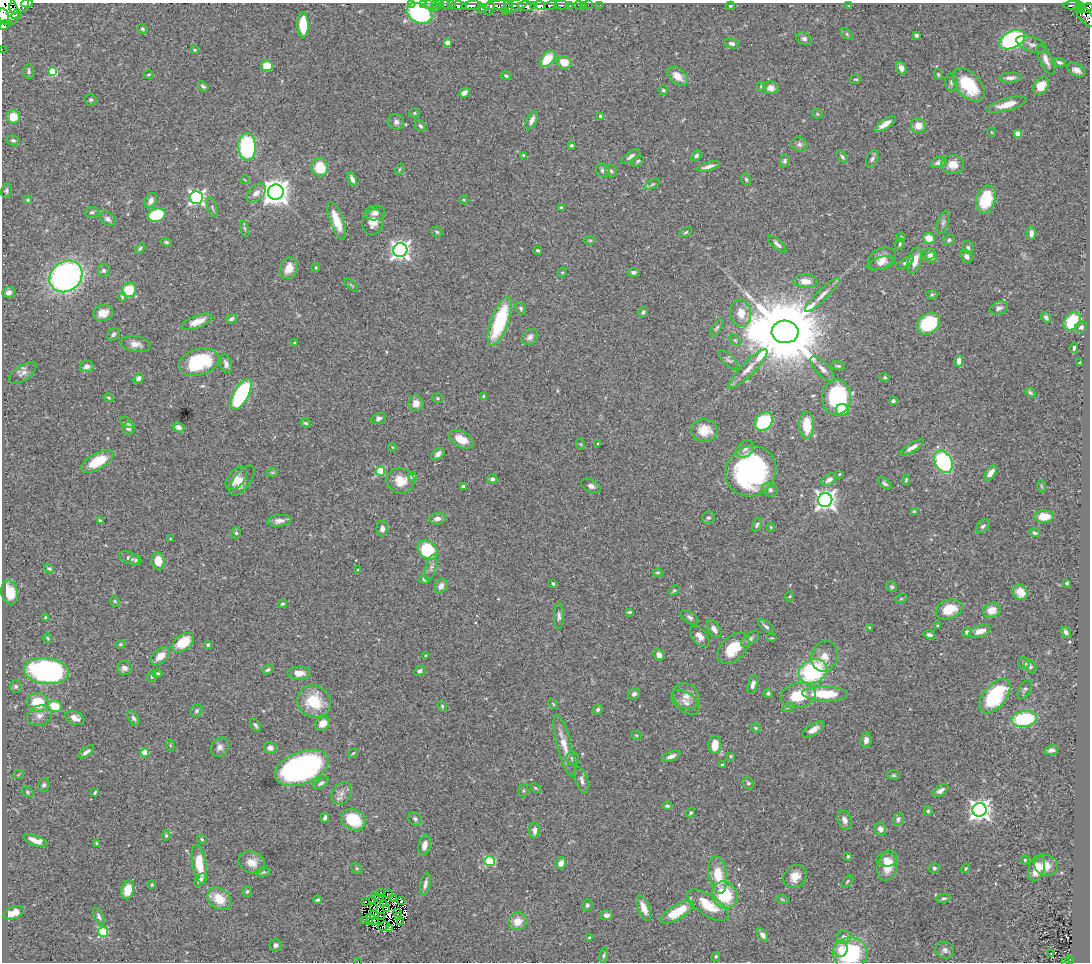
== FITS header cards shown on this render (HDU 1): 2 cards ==
NAXIS1  =                 1088
NAXIS2  =                  960

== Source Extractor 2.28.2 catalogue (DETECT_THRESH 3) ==
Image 1088 x 960 px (HDU 1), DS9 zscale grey, 1 PNG px = 1 image px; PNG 1092 x 964 px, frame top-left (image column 1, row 960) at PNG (2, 3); each listed source drawn as its Kron ellipse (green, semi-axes under 4 px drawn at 4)
Background 0.701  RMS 0.026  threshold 0.0775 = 3 sigma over >= 5 px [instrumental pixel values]
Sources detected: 454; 8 with non-positive FLUX_AUTO (blend fragments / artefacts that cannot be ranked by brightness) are neither listed nor drawn; the other 446 listed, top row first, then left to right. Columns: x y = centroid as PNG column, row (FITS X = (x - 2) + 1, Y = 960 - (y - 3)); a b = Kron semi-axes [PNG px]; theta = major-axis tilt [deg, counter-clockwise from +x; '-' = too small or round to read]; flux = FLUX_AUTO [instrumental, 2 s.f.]
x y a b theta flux
27 3 6 2 5 290
411 4 2 2 - 13
423 4 2 2 - 10
429 4 3 2 - 6.3
436 4 3 3 - 13
19 5 10 8 25 1900
440 5 3 2 - 4.6
445 5 4 3 - 26
452 5 4 2 - 20
497 5 15 4 6 460
515 5 14 5 20 280
540 5 6 3 -19 420
561 5 7 3 -1 150
569 5 3 3 - 23
578 5 4 3 - 32
583 5 3 2 - 5.6
588 5 2 2 - 8.4
600 5 2 2 - 2.2
1073 5 9 3 1 100
459 6 8 4 -5 490
472 6 10 3 4 670
509 6 7 2 -84 53
526 6 8 4 -3 1500
533 6 3 2 - 120
551 6 7 4 16 390
730 6 4 3 - 2
849 6 3 3 - 1.2
1079 6 4 3 - 57
435 7 3 2 - 8.3
490 8 8 3 76 270
1087 8 6 4 35 140
6 9 16 11 -63 3100
482 9 3 3 - 230
1081 9 3 2 - 61
505 11 2 2 - 8.5
419 13 13 9 -24 200
16 14 5 2 - 310
3 16 8 5 -75 1500
1085 16 13 6 -51 250
5 25 6 4 40 280
303 25 12 5 -89 48
142 29 5 5 - 2.6
847 34 7 4 -46 2.6
916 35 3 3 - 3
804 39 8 6 -23 4.9
1012 40 14 8 26 300
447 42 4 4 - 12
732 43 7 4 -17 5
1032 44 16 7 -18 9.5
2 49 2 2 - 6.5
195 50 4 3 - 2.2
548 59 9 6 47 44
1046 60 16 6 -66 11
564 62 7 6 - 28
1060 62 6 4 -20 4
267 66 6 5 - 34
901 68 6 5 - 9.2
1076 70 10 6 -26 9.4
28 71 7 5 89 4
53 72 4 4 - 76
938 74 5 4 - 2.1
149 75 5 3 - 1.7
506 76 4 3 - 2.3
677 76 12 7 -39 20
1010 78 11 5 4 9.6
856 79 6 4 10 2
951 82 9 6 -89 5.1
968 85 20 12 -48 74
203 86 6 4 -38 3.9
761 86 5 4 - 2.3
1041 86 9 6 50 31
771 88 8 6 -8 9.8
663 90 5 4 - 3
464 93 5 4 - 11
91 100 6 6 - 3.5
1007 105 20 6 16 24
414 113 5 5 - 2.1
817 114 5 4 - 2.4
601 116 4 3 - 7
13 117 6 6 - 29
532 120 10 5 63 9.5
396 122 8 7 - 7.2
885 124 12 4 34 15
420 126 6 5 - 4
918 126 7 7 - 19
991 132 4 3 - 1.2
1017 134 4 4 - 23
13 140 6 5 - 3.3
799 144 8 7 - 5.6
571 145 3 3 - 3.4
247 147 13 8 -87 230
523 155 3 3 - 1.6
631 156 11 4 36 5.4
696 156 5 4 - 3.8
842 157 7 4 -45 3.6
872 159 9 5 67 4.4
638 161 7 4 35 2.7
785 161 6 5 - 4
938 162 8 5 22 6.5
953 165 11 9 -2 21
708 166 12 4 15 9
320 167 9 8 - 45
400 169 6 3 70 2
603 170 7 6 - 5
611 171 6 6 - 3.5
352 179 7 4 -66 6.7
746 179 6 4 -63 2.7
245 180 4 2 - 1.2
652 184 8 4 27 3.4
6 191 7 5 80 3.5
276 192 8 7 - 1900
256 193 11 7 42 11
196 198 6 6 - 440
986 199 14 9 73 65
28 200 4 4 - 1.9
464 200 5 3 - 1.8
151 201 8 5 62 10
212 207 10 4 -75 3.8
561 207 4 3 - 2
92 212 7 5 8 3.9
375 213 10 7 10 8.5
156 215 9 6 15 100
108 219 9 6 -33 6.1
337 221 20 6 -70 36
373 222 13 10 73 18
943 222 11 6 71 5.4
245 228 8 4 -80 3.6
437 232 6 4 -29 3.4
686 232 7 4 27 2.4
1031 233 7 4 -90 6.6
901 237 5 4 - 2.1
929 238 6 5 - 25
590 240 6 4 1 2.7
949 240 6 5 - 3.2
166 242 5 3 - 2.8
777 244 11 4 -41 6.9
900 244 6 3 70 2.6
140 248 6 3 44 2.8
968 248 6 5 - 4
400 250 7 7 - 790
538 251 4 3 - 3
929 254 6 6 - 8.8
967 256 7 5 -49 6.6
931 257 6 5 - 9.6
882 259 14 10 27 17
915 260 14 6 75 24
881 263 14 5 20 8.8
905 263 10 4 32 3.8
289 268 11 8 68 21
316 268 4 3 - 1.8
104 270 6 6 - 4.9
562 272 5 4 - 2.3
633 272 6 4 3 4.7
66 276 17 14 37 580
805 281 12 7 -5 19
351 285 8 3 -44 2.1
129 290 7 7 - 53
9 292 6 5 - 6.9
822 295 23 5 44 14
932 295 5 3 - 1.9
122 297 5 4 - 2.1
521 308 6 5 - 3.4
999 308 9 6 20 5.5
643 312 5 4 - 3.2
103 313 10 8 17 21
741 313 13 10 -83 24
1046 317 6 4 -48 3.9
231 319 6 4 25 4.2
500 321 25 8 70 140
1072 321 10 7 53 71
197 322 16 6 21 23
928 324 12 9 41 120
1081 327 6 5 - 3.9
717 328 10 4 56 3.7
785 332 13 11 -2 28000
113 334 7 5 45 4.8
530 337 9 7 42 7.8
735 340 6 4 -44 2.5
295 343 3 3 - 2.5
136 344 15 8 -9 12
1074 348 5 3 - 3.3
728 360 12 5 -44 4.9
959 361 6 4 89 9.8
199 362 20 13 18 130
1080 363 3 2 - 1.7
226 364 9 5 -73 6.9
838 366 7 4 -13 2.7
87 367 7 5 11 8.1
748 369 26 6 45 18
822 369 16 6 -46 10
23 373 16 7 34 9
885 377 5 4 - 2.5
138 378 5 4 - 6.2
1030 393 6 3 -44 2.9
241 394 17 7 62 250
484 396 3 3 - 2.7
837 397 17 14 89 170
109 398 5 3 - 1.7
438 398 5 5 - 2.6
893 401 4 3 - 4.3
416 403 8 7 - 14
842 410 6 6 - 38
379 418 7 5 16 5.4
764 422 10 8 49 140
127 423 7 4 -33 3.2
306 423 5 4 - 2.8
807 425 14 7 -90 46
179 427 6 5 - 7.7
129 428 7 5 63 4.1
704 430 13 11 -3 34
461 439 13 8 -27 25
580 444 6 3 -70 1.9
598 444 3 3 - 1.7
392 447 4 3 - 1.6
912 448 13 4 31 10
745 449 10 7 39 7.4
438 454 7 5 39 7
97 461 18 8 30 57
943 462 12 8 -58 180
380 471 5 4 - 80
751 471 26 24 44 360
272 473 6 4 -1 2.6
990 473 8 4 56 12
839 474 4 3 - 1.7
412 477 4 4 - 10
236 478 13 8 50 16
492 479 5 4 - 4.3
829 480 8 5 33 9.9
906 480 5 4 - 2.3
242 481 18 8 54 16
401 481 14 12 -13 28
885 483 8 4 -40 3.8
591 486 10 6 -25 6.6
1041 486 6 3 -71 1.7
463 487 4 3 - 6
770 490 8 6 -28 6.2
825 500 7 7 - 980
914 511 4 4 - 1.7
1044 517 10 6 2 26
708 518 7 6 - 4
437 519 8 6 6 10
100 521 3 3 - 2.7
279 521 12 6 6 9.1
757 525 7 4 73 4.1
983 526 8 5 43 4.4
771 527 4 4 - 1.6
382 529 8 5 88 7
236 533 5 4 - 3.2
1034 533 5 4 - 3.3
170 539 3 2 - 1.4
428 550 11 8 -37 100
129 558 10 6 -21 7.4
136 560 5 5 - 3.6
158 561 9 6 -83 25
49 568 5 4 - 2.9
431 568 13 5 76 7.3
358 570 3 3 - 1.6
657 573 5 4 - 2.6
424 579 5 3 - 2.6
1067 583 3 3 - 2.6
553 584 4 3 - 2.4
441 586 8 6 55 9.7
892 587 6 5 - 3.4
674 590 6 4 38 2.4
10 592 12 8 -77 33
1020 592 8 7 - 16
790 596 5 3 - 1.7
901 599 6 4 18 2.1
115 601 6 4 -88 1.9
282 604 5 3 - 2.8
949 609 14 9 20 41
992 610 9 7 16 22
629 612 4 3 - 2.9
559 616 13 5 -90 5.9
690 617 10 5 -36 5
46 618 4 3 - 3.5
766 626 9 5 -38 5.6
938 626 3 3 - 1.9
870 628 3 3 - 2
714 629 10 5 -56 10
980 631 11 6 17 14
967 632 4 4 - 4.9
1066 632 6 5 - 5.9
929 635 6 4 -18 4.8
700 636 12 7 -49 11
48 638 5 3 - 1.9
772 638 5 4 - 1.9
750 639 11 5 39 5.6
183 643 12 8 35 45
120 644 5 4 - 2.1
208 645 4 4 - 3
733 648 19 12 43 51
426 655 3 2 - 1.3
659 655 6 5 - 8.2
160 656 11 7 42 18
825 656 15 13 73 19
1024 663 6 5 - 4.7
1030 666 7 5 -57 4.7
124 668 7 7 - 8.6
268 670 5 4 - 3.1
46 671 22 13 -7 410
420 671 6 4 27 4.8
813 671 14 11 28 200
299 673 11 6 -3 13
157 674 5 4 - 2.8
152 677 5 5 - 3
753 684 10 4 74 8.1
16 686 6 6 - 3.7
1025 689 10 6 58 4.7
768 693 5 4 - 2.8
634 694 6 5 - 5.3
825 694 23 7 -2 71
686 696 14 12 -42 16
798 696 18 12 12 55
995 696 20 11 51 140
314 701 17 15 -32 57
685 702 16 9 -37 12
38 703 11 9 -18 52
553 704 6 3 -47 1.9
55 706 7 5 -19 37
442 706 5 4 - 2.5
788 707 6 3 20 2.4
598 709 5 4 - 3.6
197 711 6 5 - 3.3
39 715 12 9 25 12
75 718 10 6 -24 12
133 718 8 4 -57 4.7
1024 719 13 8 8 130
323 724 8 6 31 17
255 725 7 4 -57 4.2
756 728 5 4 - 2
813 730 13 5 31 11
636 735 5 3 - 1.8
866 740 7 5 83 9.3
170 745 6 3 -72 1.6
715 745 9 6 85 26
564 746 31 7 -75 26
220 747 10 8 55 8.7
270 748 6 6 - 10
1051 750 7 5 12 6.3
86 752 9 3 36 5.9
145 753 4 4 - 53
353 753 5 4 - 1.9
671 756 10 4 20 8.1
730 756 3 2 - 1.8
573 759 7 6 - 6.9
722 765 4 3 - 1.8
302 768 28 16 21 580
18 775 6 3 20 1.4
894 775 6 4 0 2.7
582 780 13 6 -74 7.6
321 783 8 4 31 4.1
748 783 6 5 - 3.5
44 785 7 5 70 3.9
536 788 5 3 - 1.9
523 791 6 5 - 3.3
940 791 9 5 34 8.4
28 792 6 4 -29 2.4
95 793 4 2 - 2.1
342 793 11 9 55 10
667 806 5 4 - 3.4
980 810 7 7 - 1100
928 811 5 4 - 2.7
691 813 5 4 - 2.8
325 818 5 4 - 4.7
415 819 7 6 - 4.8
898 819 6 5 - 5.9
353 820 13 10 -31 68
845 820 10 6 -67 9.4
880 829 7 6 - 7.2
535 830 8 5 88 8.6
166 835 5 4 - 2.3
202 839 4 4 - 2.1
35 840 12 5 -19 15
97 844 3 3 - 2.3
425 845 10 6 77 12
848 856 4 3 - 2.3
886 860 10 7 -1 14
1025 860 5 4 - 1.9
490 861 5 5 - 110
252 863 13 10 -21 20
561 863 6 5 - 12
199 864 19 7 -80 52
1046 865 12 10 -18 20
888 866 16 10 76 30
357 868 6 4 -45 2.3
934 868 6 5 - 3.5
966 868 5 4 - 2.8
1036 868 13 8 72 30
263 872 7 4 10 3.1
718 875 19 9 -82 46
795 876 12 10 44 22
200 880 7 4 53 8.3
847 881 7 3 46 1.9
425 884 12 4 78 6.7
152 885 3 2 - 1.6
128 890 9 6 77 24
247 892 5 4 - 2.8
380 892 3 2 - 2.6
389 894 4 2 - 0.54
725 895 14 12 -58 86
375 896 5 2 - 1.8
379 898 5 2 - 1.3
944 898 7 4 8 3.3
219 899 13 10 -42 34
393 899 3 2 - 0.52
782 899 6 4 -19 2.4
318 900 4 3 - 3.2
372 901 3 2 - 3.1
401 901 4 2 - 2.3
365 902 2 2 - 0.64
383 904 3 2 - 2.7
587 905 5 5 - 3.3
708 905 24 10 -34 51
374 907 2 2 - 0.68
644 908 13 6 -67 21
386 909 4 2 - 1.1
398 912 4 2 - 1.5
677 912 19 7 31 66
14 913 10 6 20 16
374 915 4 3 - 4
606 915 6 5 - 7.5
99 916 9 4 -62 4.1
398 916 4 2 - 0.46
381 917 3 3 - 1
364 920 3 2 - 0.81
373 920 6 2 -34 1.3
400 921 2 2 - 1.7
517 921 9 9 - 23
370 922 4 2 - 0.47
384 926 6 3 23 1.4
389 929 3 2 - 2.5
103 932 5 5 - 120
762 935 7 4 -53 6.2
844 937 7 6 - 9.8
589 938 4 4 - 1.9
276 945 6 6 - 5.5
841 949 8 7 - 15
945 950 9 8 - 7
850 953 17 16 - 140
1051 954 2 2 - 2.1
604 955 8 4 83 3
716 956 4 4 - 2.7
1069 960 4 4 - 40
358 962 2 2 - 5.2
1065 962 3 3 - 33
At the frame edge (FLAGS 8, measured only in part): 15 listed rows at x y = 27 3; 411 4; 423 4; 429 4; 436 4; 19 5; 440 5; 445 5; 1087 8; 6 9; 3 16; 1085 16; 2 49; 358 962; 1065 962
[8 non-positive-flux detections neither listed nor drawn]